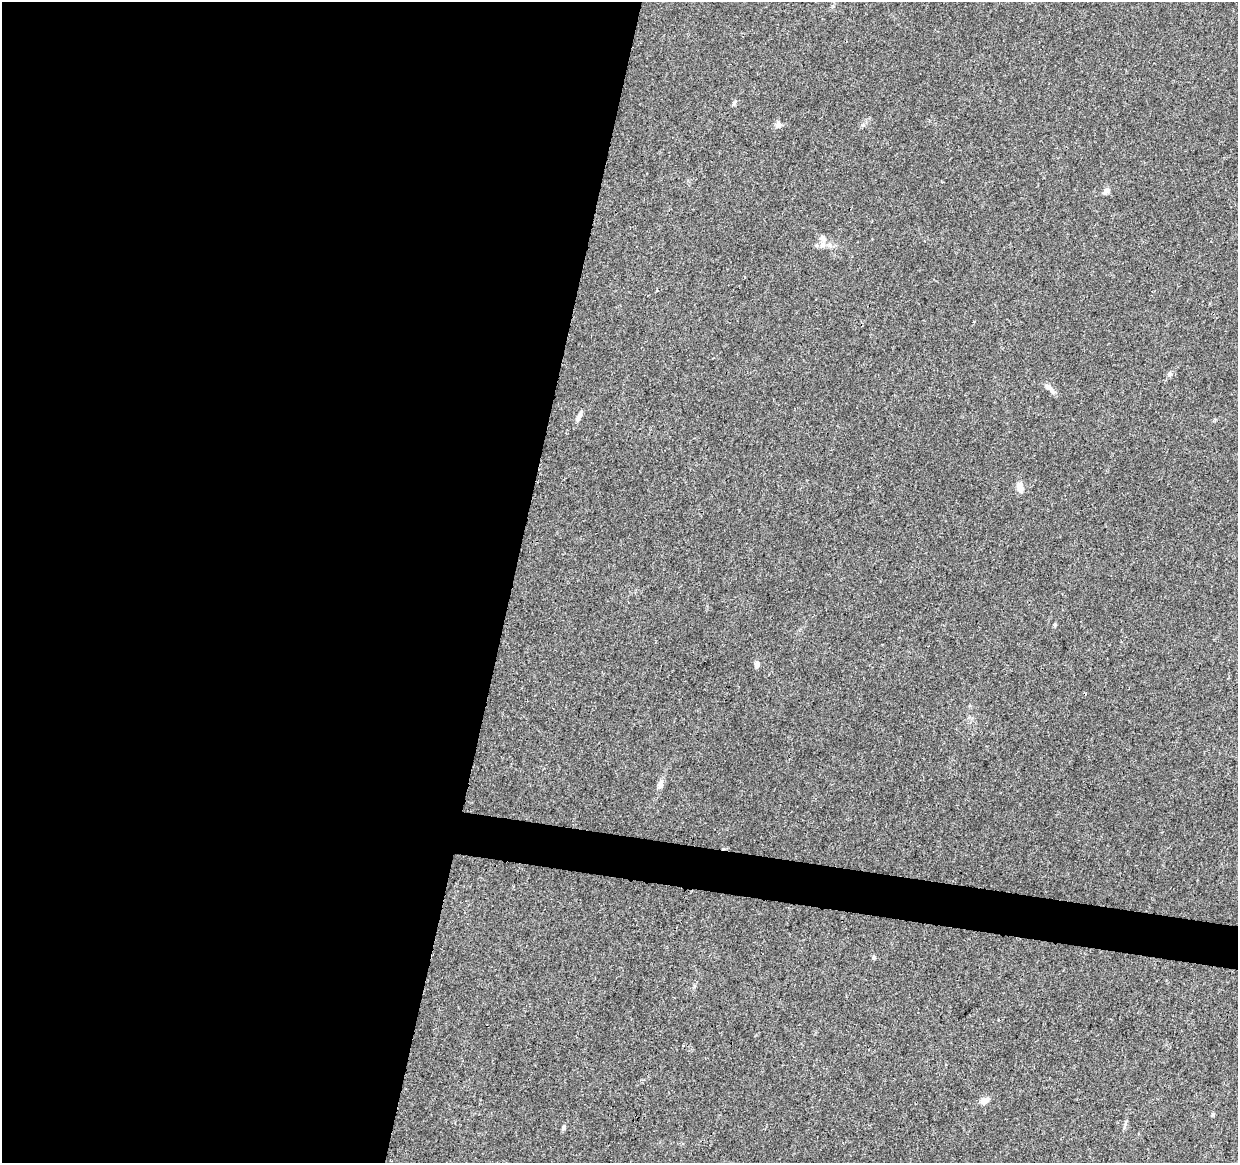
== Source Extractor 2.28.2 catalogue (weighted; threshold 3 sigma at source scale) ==
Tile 5 of 4 x 4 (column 1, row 2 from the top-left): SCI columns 1-1236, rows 2547-3707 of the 4953 x 5153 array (HDU 1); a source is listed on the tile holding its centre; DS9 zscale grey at full resolution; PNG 1240 x 1165 px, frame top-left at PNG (2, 2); no overlay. Shown black and unused: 44% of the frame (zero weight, under 3 of 4 exposures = <1% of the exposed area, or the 3 px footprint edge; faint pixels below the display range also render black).
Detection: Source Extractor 2.28.2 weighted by HDU 2 'WHT'; one run over the whole footprint, this tile lists its part. Background 0.0224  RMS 0.0028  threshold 0.0127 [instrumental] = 3 sigma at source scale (4.5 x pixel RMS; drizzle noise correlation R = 1.50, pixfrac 1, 0.0396/0.0396 arcsec/px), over >= 5 px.
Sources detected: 17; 1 cosmic-ray / hot-pixel residue — not listed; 1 inside a brighter listed object's ellipse — not listed separately; the other 15 listed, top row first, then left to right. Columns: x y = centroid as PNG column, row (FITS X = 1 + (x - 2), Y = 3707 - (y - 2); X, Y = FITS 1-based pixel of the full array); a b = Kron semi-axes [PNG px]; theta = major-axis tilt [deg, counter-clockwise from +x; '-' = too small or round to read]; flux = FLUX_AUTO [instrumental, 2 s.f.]
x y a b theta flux
734 103 7 4 46 0.47
778 124 9 7 90 1
1106 191 8 6 35 1.5
823 238 9 8 - 1.2
830 245 7 6 - 0.87
1170 374 7 6 - 0.67
1048 387 14 6 -45 1.4
579 417 16 5 65 1.2
1020 487 15 7 -79 1.7
757 665 8 5 -86 1.1
660 784 11 7 77 1.5
874 957 6 5 - 0.4
985 1100 10 8 23 1.6
1213 1114 6 3 20 0.35
563 1127 6 5 - 0.57
Unlisted compact peaks at least as high as the median listed source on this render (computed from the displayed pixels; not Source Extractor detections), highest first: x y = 1055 625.